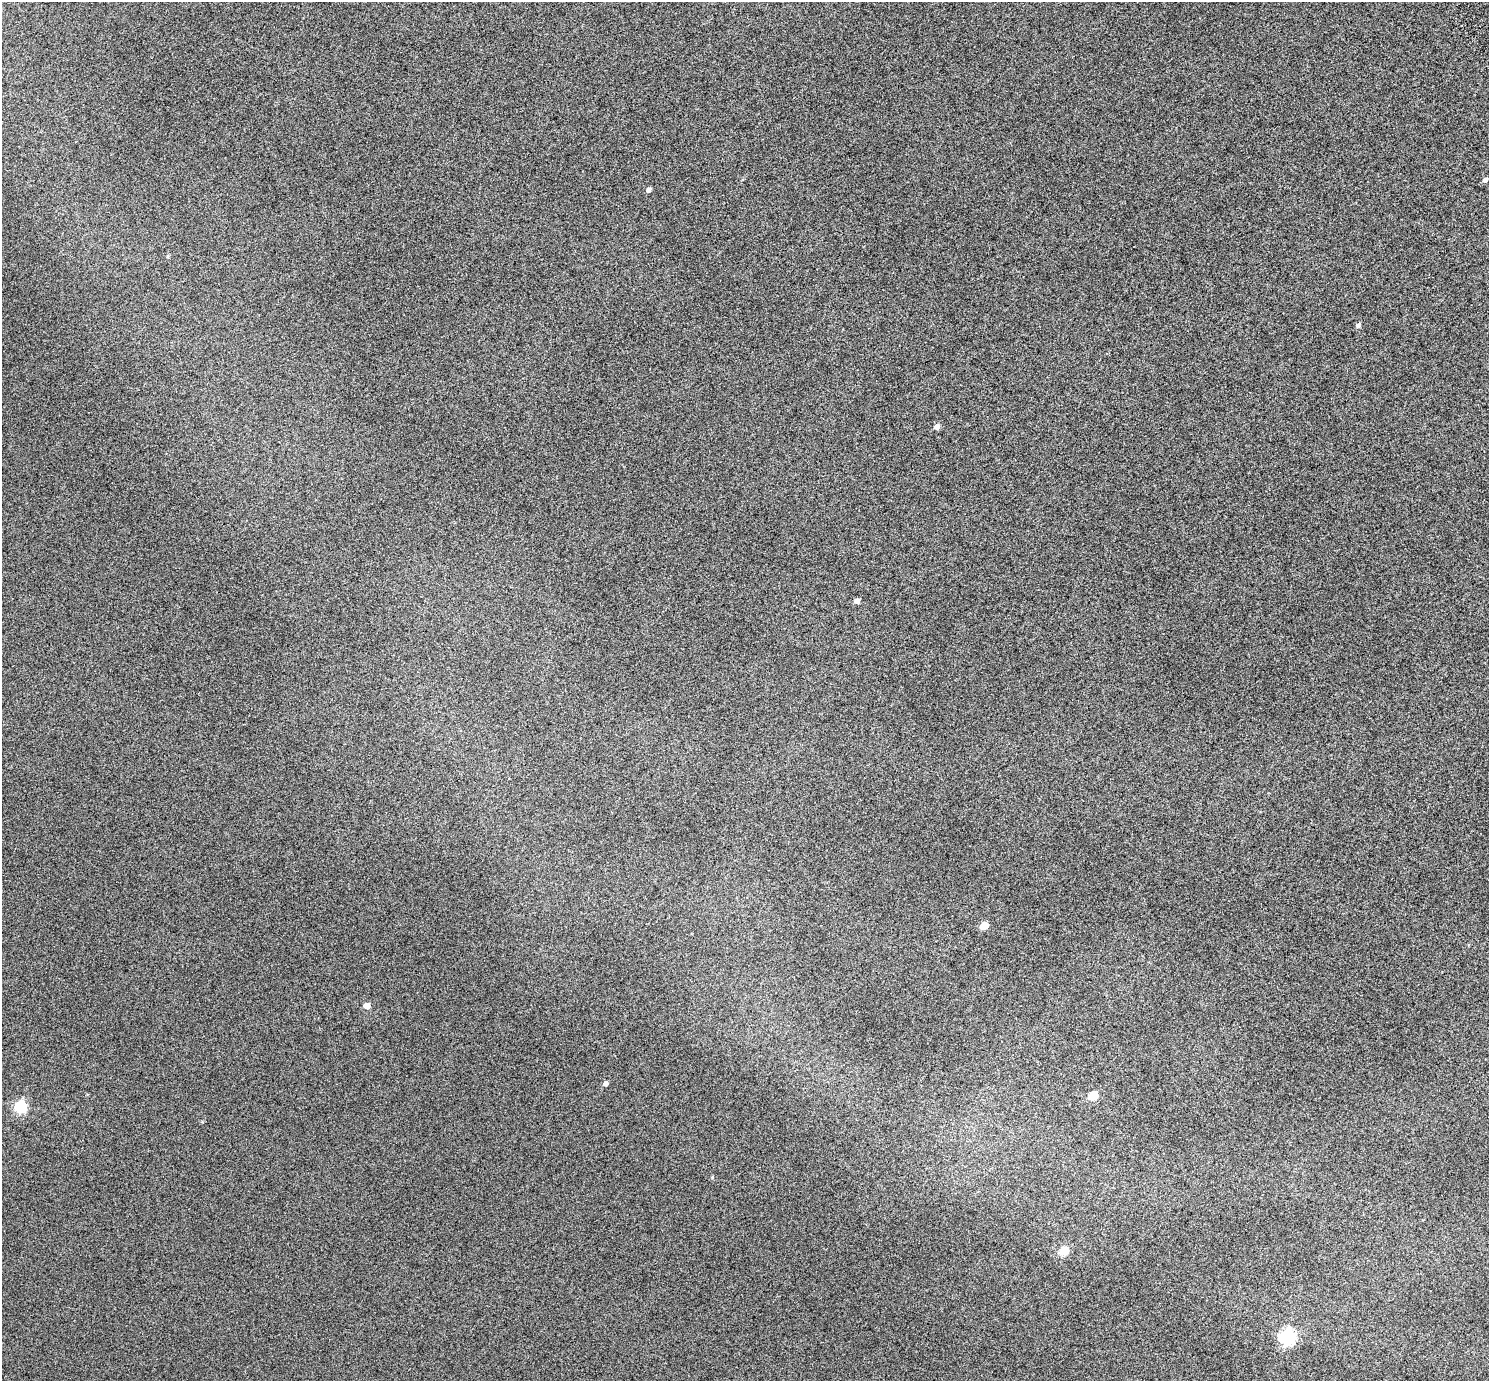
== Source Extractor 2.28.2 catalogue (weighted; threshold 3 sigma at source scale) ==
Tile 10 of 4 x 4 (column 2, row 3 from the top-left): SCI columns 1551-3037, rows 1594-2972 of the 6078 x 6006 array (HDU 1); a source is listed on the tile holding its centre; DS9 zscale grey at full resolution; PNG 1491 x 1383 px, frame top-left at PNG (2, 2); no overlay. Nothing masked; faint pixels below the display range render black.
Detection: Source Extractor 2.28.2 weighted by HDU 2 'WHT'; one run over the whole footprint, this tile lists its part. Background 8.45e-05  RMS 0.003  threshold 0.0121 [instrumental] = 3 sigma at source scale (4.09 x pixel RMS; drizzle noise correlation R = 1.36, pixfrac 0.8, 0.0396/0.0396 arcsec/px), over >= 5 px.
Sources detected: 12; all 12 listed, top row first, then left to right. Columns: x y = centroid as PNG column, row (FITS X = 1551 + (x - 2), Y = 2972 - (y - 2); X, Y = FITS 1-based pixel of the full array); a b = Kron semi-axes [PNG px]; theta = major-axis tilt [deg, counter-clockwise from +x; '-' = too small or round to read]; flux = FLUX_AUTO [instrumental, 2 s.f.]
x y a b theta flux
1485 180 5 5 - 0.7
648 190 5 5 - 0.75
1358 325 5 5 - 0.56
937 427 6 5 - 1.2
857 601 5 5 - 1
984 925 5 5 - 5.6
367 1005 5 5 - 2.3
605 1083 5 4 - 1.1
1093 1096 5 5 - 8.7
20 1106 6 6 - 30
1064 1251 5 5 - 8.2
1287 1337 6 6 - 64